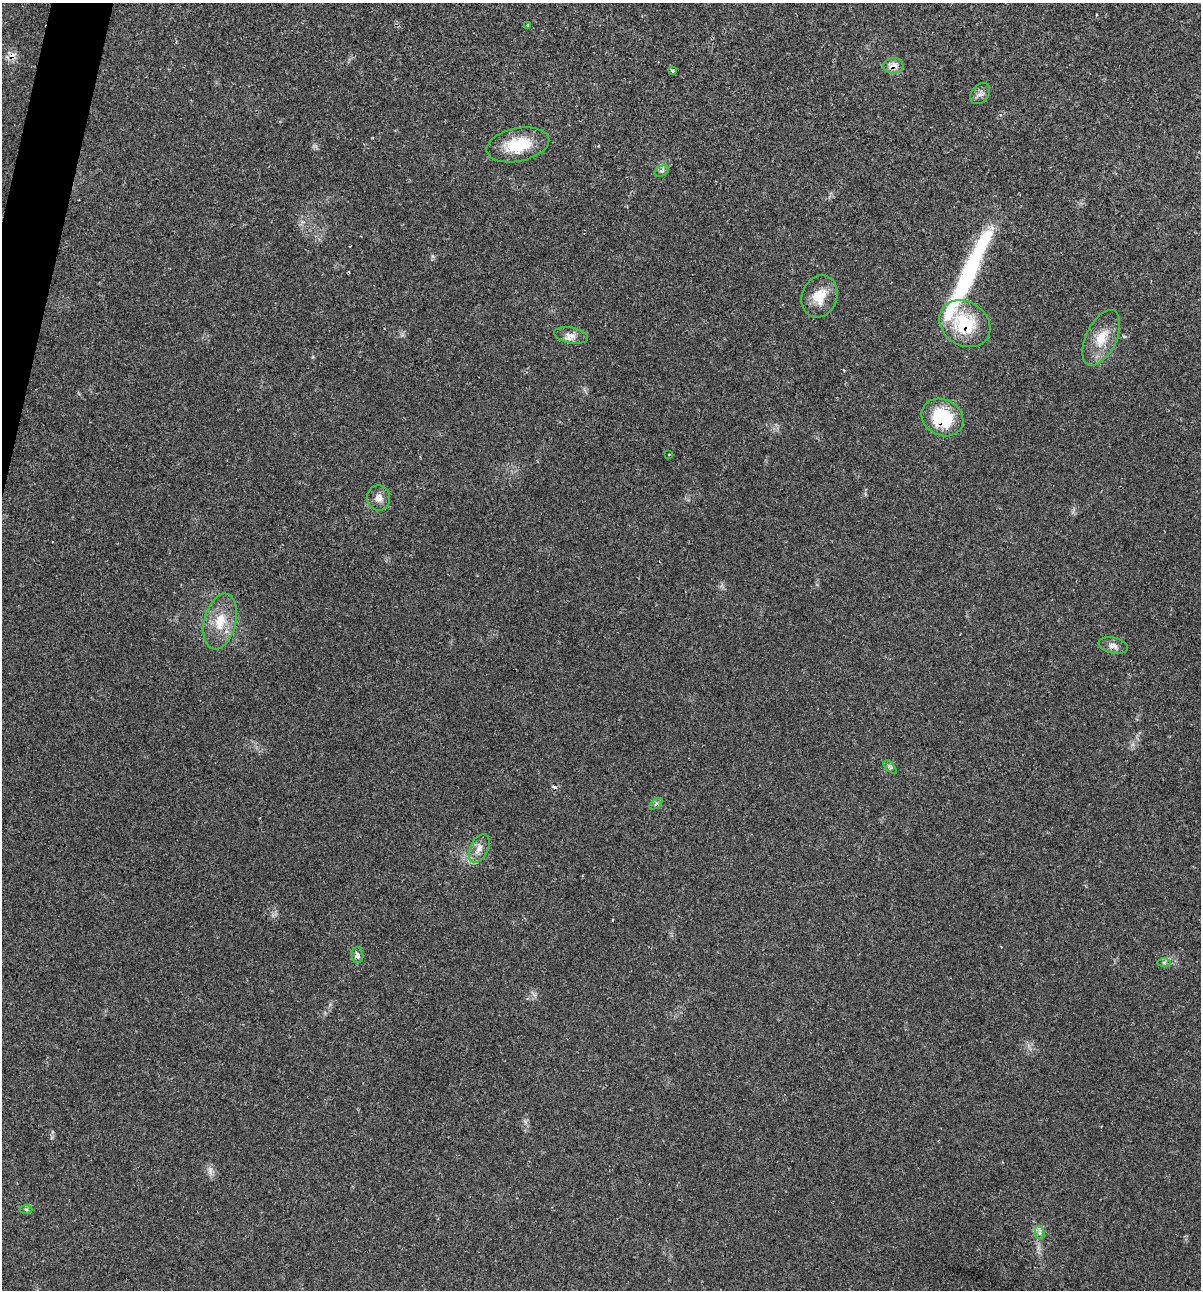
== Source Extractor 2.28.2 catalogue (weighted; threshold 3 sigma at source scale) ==
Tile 11 of 4 x 4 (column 3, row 3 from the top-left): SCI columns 2523-3721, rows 1291-2578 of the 5169 x 5155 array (HDU 1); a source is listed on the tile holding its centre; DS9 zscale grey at full resolution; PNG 1203 x 1292 px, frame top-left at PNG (2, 3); each listed source drawn as its Kron ellipse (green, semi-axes under 4 px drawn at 4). Shown black and unused: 1% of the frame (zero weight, under 2 of 3 exposures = <1% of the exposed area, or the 3 px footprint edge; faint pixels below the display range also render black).
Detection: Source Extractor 2.28.2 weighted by HDU 2 'WHT'; one run over the whole footprint, this tile lists its part. Background 0.0685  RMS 0.0055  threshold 0.0247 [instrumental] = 3 sigma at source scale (4.5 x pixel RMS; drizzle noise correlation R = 1.50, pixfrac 1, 0.05/0.05 arcsec/px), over >= 5 px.
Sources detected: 25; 2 cosmic-ray / hot-pixel residue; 1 long thin detection or spike segment (spike, bleed or trail) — neither listed nor drawn; the other 22 listed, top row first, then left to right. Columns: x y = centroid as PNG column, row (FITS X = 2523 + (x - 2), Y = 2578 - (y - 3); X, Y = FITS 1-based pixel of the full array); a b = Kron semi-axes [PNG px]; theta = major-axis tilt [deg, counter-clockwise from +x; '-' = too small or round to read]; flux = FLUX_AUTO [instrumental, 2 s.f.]
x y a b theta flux
527 25 3 3 - 1.1
893 66 10 7 2 3.6
672 70 3 3 - 4.1
980 94 12 8 51 2.5
518 145 32 16 12 20
662 171 8 5 25 1.4
819 296 21 17 69 11
965 324 27 22 -33 29
571 335 17 8 -11 4.2
1101 338 30 15 64 13
942 418 22 18 -28 32
669 454 3 2 - 0.8
379 498 12 11 - 3.9
220 622 28 15 76 15
1113 645 15 7 -13 3.3
890 767 8 4 -45 1.1
656 804 7 4 37 1.1
479 848 15 9 65 4.3
357 955 8 6 -85 1.8
1164 962 7 4 0 1
26 1209 6 4 -3 0.9
1040 1233 7 4 -71 1.2
Overlapping masked pixels (flux is a lower limit): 3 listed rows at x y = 893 66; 965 324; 942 418